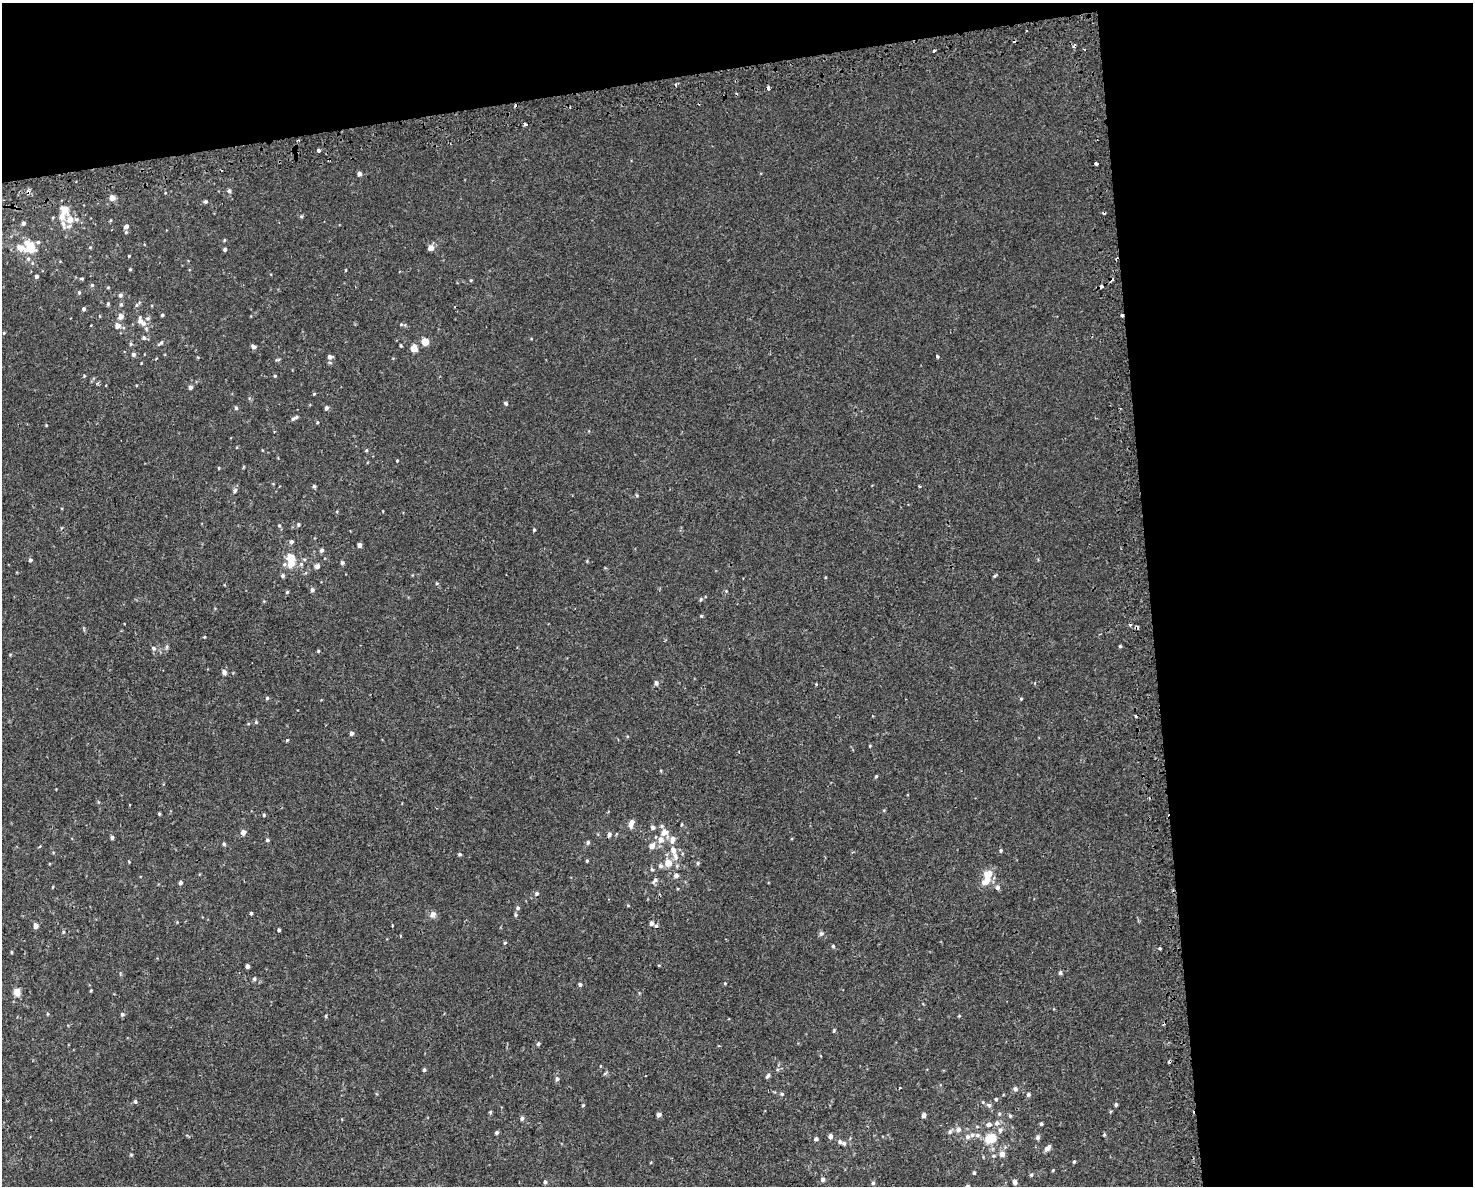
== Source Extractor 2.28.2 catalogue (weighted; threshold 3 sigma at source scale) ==
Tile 3 of 3 x 4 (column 3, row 1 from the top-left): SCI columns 3036-4506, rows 3590-4773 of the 4556 x 4811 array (HDU 1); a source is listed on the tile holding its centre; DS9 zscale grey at full resolution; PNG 1475 x 1188 px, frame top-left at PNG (2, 3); no overlay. Shown black and unused: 28% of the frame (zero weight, under 2 of 3 exposures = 3% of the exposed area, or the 3 px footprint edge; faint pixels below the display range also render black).
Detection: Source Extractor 2.28.2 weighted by HDU 2 'WHT'; one run over the whole footprint, this tile lists its part. Background 5.66e-04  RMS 0.0026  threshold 0.0117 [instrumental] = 3 sigma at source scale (4.5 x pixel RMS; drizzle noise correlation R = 1.50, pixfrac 1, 0.0396/0.0396 arcsec/px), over >= 5 px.
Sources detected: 247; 13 cosmic-ray / hot-pixel residue — not listed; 16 inside a brighter listed object's ellipse — not listed separately; the other 218 listed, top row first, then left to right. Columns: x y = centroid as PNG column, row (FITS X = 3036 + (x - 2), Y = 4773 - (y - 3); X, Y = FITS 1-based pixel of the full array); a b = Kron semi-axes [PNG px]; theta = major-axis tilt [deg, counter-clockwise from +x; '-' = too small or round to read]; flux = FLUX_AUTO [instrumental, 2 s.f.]
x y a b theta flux
934 51 3 3 - 0.66
768 88 4 3 - 7.6
525 125 3 3 - 1.6
318 151 3 3 - 2.4
1096 164 3 3 - 1.3
359 174 4 4 - 0.94
229 191 6 5 - 0.64
28 192 5 5 - 0.94
165 193 4 3 - 0.18
112 198 4 4 - 2.6
205 202 5 4 - 0.46
64 208 12 8 -25 2.3
301 216 5 5 - 0.33
53 217 5 3 - 0.22
70 220 13 8 -71 2.7
23 223 5 4 - 0.76
126 227 5 4 - 0.88
126 232 5 5 - 0.34
224 240 4 3 - 0.29
30 246 12 9 -85 5.5
90 247 5 4 - 0.25
20 248 17 9 -26 3.2
431 248 5 5 - 2.1
225 249 4 4 - 0.58
129 256 3 3 - 0.2
130 269 4 3 - 0.26
346 270 4 3 - 0.2
36 276 4 4 - 0.59
82 278 5 3 - 0.35
471 280 4 4 - 0.28
92 285 5 5 - 0.41
108 287 4 4 - 0.25
79 292 5 4 - 0.45
120 295 5 5 - 0.69
108 304 5 4 - 0.41
121 304 6 5 - 0.44
137 304 11 4 46 0.52
84 309 5 4 - 0.58
162 315 4 3 - 0.39
1121 315 3 3 - 1.2
100 316 4 3 - 0.17
121 316 6 5 - 1.7
148 318 7 6 - 0.63
140 321 10 6 -85 1.2
401 324 5 4 - 0.32
117 326 5 5 - 1.7
4 333 5 4 - 0.27
144 338 6 5 - 0.58
425 342 5 5 - 4.6
161 343 10 5 40 0.63
131 344 5 4 - 0.36
401 346 4 3 - 0.28
253 347 6 4 -30 0.81
414 348 5 5 - 3.9
134 354 5 5 - 0.64
937 356 4 3 - 0.4
330 357 6 5 - 1
277 360 7 3 2 0.34
84 376 4 4 - 0.23
275 376 4 3 - 0.28
190 387 4 4 - 0.95
314 394 4 4 - 0.25
506 403 5 5 - 0.45
236 408 5 4 - 0.48
326 408 4 4 - 0.75
293 419 7 4 36 0.57
317 422 4 3 - 0.27
46 425 3 3 - 0.19
366 450 5 4 - 0.32
397 460 3 3 - 0.24
243 467 5 3 - 0.22
219 468 4 3 - 0.26
314 486 5 4 - 0.41
920 486 5 2 - 0.26
234 491 7 5 59 0.66
637 495 5 4 - 0.29
298 524 5 5 - 0.4
279 526 5 4 - 0.3
534 530 4 3 - 0.32
291 542 5 4 - 0.72
359 545 4 4 - 0.96
322 550 5 4 - 0.61
30 560 4 4 - 0.53
587 561 4 4 - 0.23
291 563 8 6 65 3.3
342 563 4 4 - 0.54
317 566 7 6 - 0.82
283 575 5 5 - 0.55
994 576 5 3 - 0.34
825 577 5 3 - 0.21
437 583 5 4 - 0.34
312 590 5 4 - 0.72
726 591 5 3 - 0.25
287 592 5 4 - 0.35
701 599 6 4 71 0.35
701 616 4 3 - 0.29
204 637 4 3 - 0.22
1120 646 4 4 - 0.3
167 647 8 4 82 0.5
153 648 7 7 - 0.7
318 651 4 4 - 0.28
224 672 6 5 - 1
656 683 6 5 - 0.78
816 684 4 4 - 0.22
267 698 5 4 - 0.41
1021 699 5 4 - 0.28
256 722 5 5 - 0.36
351 733 5 4 - 0.78
287 740 3 3 - 0.94
876 776 5 4 - 0.3
159 814 4 3 - 0.32
264 815 4 4 - 0.34
631 823 9 5 68 2
682 825 5 3 - 0.29
653 827 5 5 - 0.81
243 832 5 5 - 1.5
664 833 10 9 - 2.3
609 834 6 5 - 0.82
112 837 4 4 - 0.58
672 839 9 6 68 1.6
267 840 5 4 - 0.45
588 842 5 5 - 0.56
224 844 4 4 - 0.41
40 846 4 3 - 0.25
652 846 6 6 - 1.7
1001 850 5 4 - 0.36
460 854 5 4 - 0.42
675 855 16 9 86 2.3
587 861 4 3 - 0.3
129 862 4 2 - 0.19
668 863 6 5 - 4.1
698 863 5 4 - 0.42
660 866 6 6 - 0.68
652 869 6 4 -64 0.39
989 874 10 8 13 2.8
676 875 6 5 - 1.1
655 880 10 5 57 0.73
983 882 7 6 - 0.91
181 883 5 4 - 0.61
53 887 4 3 - 0.2
997 887 6 6 - 0.87
537 893 6 5 - 0.5
628 905 4 4 - 0.23
518 908 5 5 - 0.55
251 914 3 3 - 0.85
433 914 10 8 57 1.1
516 915 6 4 -73 0.36
651 923 5 4 - 0.82
392 925 3 2 - 0.31
36 926 5 4 - 1.6
656 926 3 3 - 1.6
279 930 3 3 - 0.42
63 932 5 5 - 0.35
821 934 6 6 - 0.67
505 943 5 4 - 0.31
833 946 5 4 - 0.43
1160 948 4 3 - 2.9
12 952 5 3 - 0.25
247 966 4 3 - 0.81
1060 973 5 5 - 0.46
254 979 6 5 - 0.51
725 983 4 4 - 0.21
580 984 5 4 - 0.53
91 991 3 3 - 0.25
17 992 7 6 - 3.1
48 1014 5 3 - 0.26
122 1014 6 5 - 0.5
326 1016 5 4 - 0.29
959 1016 4 4 - 0.24
834 1030 5 3 - 0.34
538 1044 5 4 - 0.5
719 1046 3 2 - 0.24
600 1066 4 3 - 0.19
424 1070 4 4 - 0.44
605 1073 6 4 20 0.34
768 1076 7 4 56 0.7
557 1079 6 5 - 0.71
1015 1089 6 6 - 0.76
782 1094 6 4 -29 0.45
1028 1094 5 5 - 0.56
996 1099 4 4 - 0.41
135 1101 6 4 -76 0.46
1116 1104 4 4 - 0.46
583 1105 4 4 - 0.27
989 1105 8 6 -17 0.7
490 1112 4 4 - 0.33
659 1114 4 4 - 1.2
999 1114 6 5 - 0.43
924 1115 4 4 - 1.3
1010 1116 6 4 -74 0.44
522 1118 5 5 - 0.66
997 1123 7 7 - 1
989 1124 7 6 - 1
1041 1124 4 3 - 0.4
977 1126 6 4 0 0.31
958 1130 7 7 - 1.1
1000 1130 8 6 80 1
950 1131 7 5 60 0.58
497 1133 5 4 - 0.48
1104 1134 5 4 - 0.34
977 1135 7 7 - 0.81
830 1136 5 5 - 1
967 1137 7 6 - 0.85
991 1138 9 6 27 10
1038 1138 5 5 - 0.71
816 1139 5 4 - 0.62
844 1143 6 5 - 0.61
1047 1148 8 5 49 1.3
1002 1154 6 6 - 1.5
131 1155 5 4 - 0.3
1074 1161 5 3 - 0.36
1053 1170 4 3 - 0.23
974 1173 4 4 - 0.31
1031 1175 5 4 - 0.43
822 1179 5 5 - 0.74
545 1182 4 4 - 0.57
1015 1182 5 4 - 1
873 1183 5 4 - 0.44
Overlapping masked pixels (flux is a lower limit): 2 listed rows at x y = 28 192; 1121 315